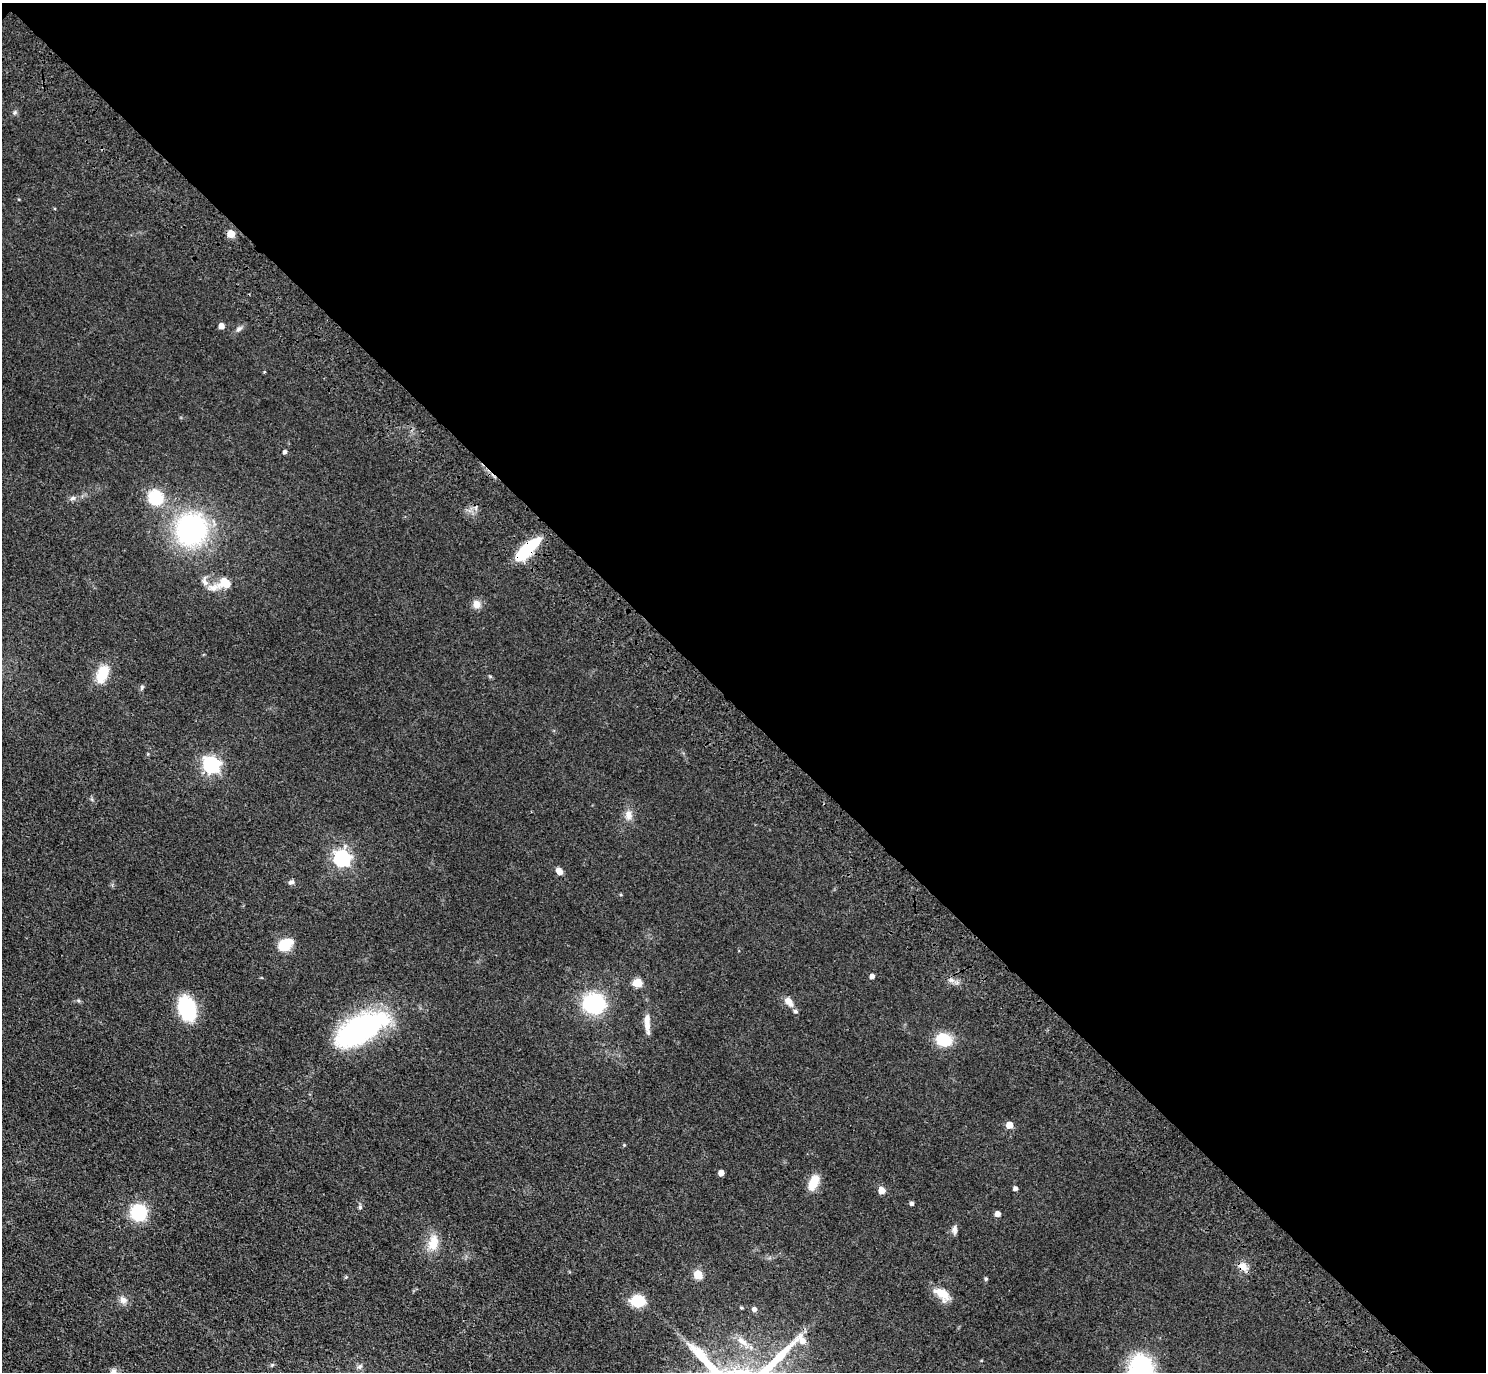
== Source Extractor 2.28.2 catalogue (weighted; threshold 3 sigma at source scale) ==
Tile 3 of 4 x 4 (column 3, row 1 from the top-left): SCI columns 3060-4543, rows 4500-5869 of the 6118 x 6118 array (HDU 1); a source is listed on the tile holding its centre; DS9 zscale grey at full resolution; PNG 1488 x 1374 px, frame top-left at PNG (2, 3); no overlay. Shown black and unused: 52% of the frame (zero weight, under 3 of 4 exposures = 6% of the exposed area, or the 3 px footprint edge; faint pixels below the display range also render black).
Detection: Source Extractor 2.28.2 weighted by HDU 2 'WHT'; one run over the whole footprint, this tile lists its part. Background 0.0402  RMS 0.006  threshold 0.0268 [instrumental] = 3 sigma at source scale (4.5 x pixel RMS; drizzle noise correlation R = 1.50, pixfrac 1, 0.05/0.05 arcsec/px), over >= 5 px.
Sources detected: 57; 3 inside a brighter listed object's ellipse — not listed separately; the other 54 listed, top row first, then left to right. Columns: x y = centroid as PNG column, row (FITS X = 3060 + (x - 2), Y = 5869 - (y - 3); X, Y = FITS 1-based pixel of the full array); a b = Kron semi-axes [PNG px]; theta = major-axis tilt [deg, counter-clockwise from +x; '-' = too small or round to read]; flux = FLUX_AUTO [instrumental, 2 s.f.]
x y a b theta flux
15 112 6 4 71 0.91
231 234 5 5 - 13
221 326 4 4 - 5.2
239 329 10 5 36 1.8
264 372 3 3 - 0.86
285 452 4 4 - 1.7
155 497 12 11 - 28
73 498 8 6 16 1.6
191 529 26 25 - 110
526 550 27 9 43 36
205 581 15 7 -71 3.1
225 583 15 11 -3 8.9
476 604 11 9 -72 3.7
102 674 22 12 70 13
142 687 8 5 61 1.1
211 765 7 6 - 190
629 815 14 9 -78 4.3
342 858 7 7 - 160
559 871 8 6 -49 3.7
291 882 8 5 17 1.5
285 944 16 11 32 12
872 976 4 4 - 2.9
637 983 6 6 - 12
788 1001 12 8 -48 4.6
594 1003 19 16 -12 49
187 1008 17 12 -70 56
647 1019 14 8 86 4.6
361 1028 57 24 28 110
944 1040 17 14 -18 16
1009 1125 5 5 - 10
624 1145 4 4 - 0.57
721 1173 4 4 - 4.2
813 1183 16 9 65 11
1015 1188 4 4 - 2
882 1190 5 5 - 8.6
912 1204 4 4 - 1.5
360 1207 6 5 - 1
139 1212 12 12 - 36
997 1214 4 4 - 4.1
954 1229 11 6 90 2.5
433 1243 23 14 77 9.9
1243 1266 11 10 - 4.7
698 1274 5 5 - 23
986 1279 5 4 - 0.86
942 1294 22 11 -38 9
123 1300 11 9 -41 3.4
638 1301 14 11 0 15
741 1308 4 3 - 0.71
754 1309 5 5 - 2.3
742 1341 18 7 -39 5.6
272 1365 6 4 18 0.75
360 1367 7 3 19 1.1
1141 1367 23 22 - 51
113 1372 9 8 - 2.5
Overlapping masked pixels (flux is a lower limit): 2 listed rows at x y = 526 550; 1243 1266
Isophote crosses this tile's border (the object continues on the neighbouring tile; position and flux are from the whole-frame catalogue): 2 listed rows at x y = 1141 1367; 113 1372